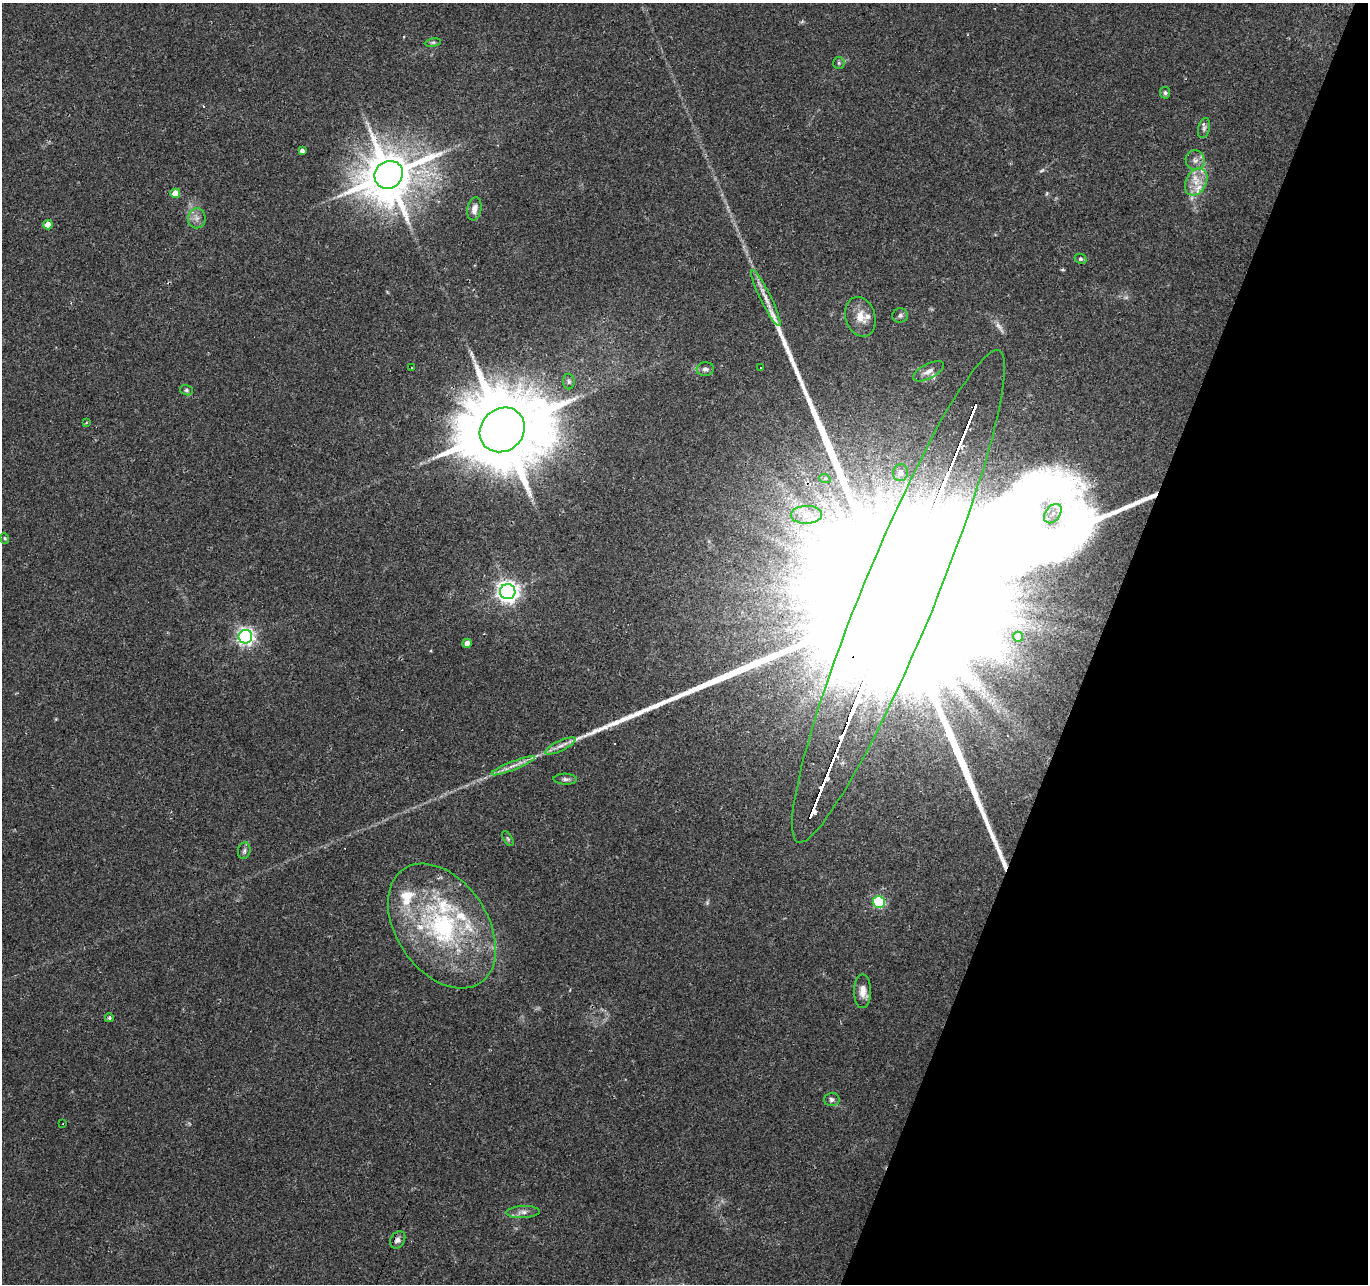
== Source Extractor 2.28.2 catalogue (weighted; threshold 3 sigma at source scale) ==
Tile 8 of 4 x 4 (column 4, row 2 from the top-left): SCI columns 4100-5465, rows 2775-4056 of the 5469 x 5613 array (HDU 1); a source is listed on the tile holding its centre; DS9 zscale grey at full resolution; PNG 1370 x 1286 px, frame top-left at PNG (2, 3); each listed source drawn as its Kron ellipse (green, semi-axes under 4 px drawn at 4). Shown black and unused: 20% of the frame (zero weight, under 2 of 3 exposures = <1% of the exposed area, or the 3 px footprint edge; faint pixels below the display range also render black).
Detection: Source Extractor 2.28.2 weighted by HDU 2 'WHT'; one run over the whole footprint, this tile lists its part. Background 0.0249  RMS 0.0036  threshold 0.0161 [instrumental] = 3 sigma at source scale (4.5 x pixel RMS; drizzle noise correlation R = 1.50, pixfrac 1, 0.0396/0.0396 arcsec/px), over >= 5 px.
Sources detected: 61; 4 cosmic-ray / hot-pixel residue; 1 long thin detection or spike segment (spike, bleed or trail) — neither listed nor drawn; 9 inside a brighter listed object's ellipse — not listed separately; the other 47 listed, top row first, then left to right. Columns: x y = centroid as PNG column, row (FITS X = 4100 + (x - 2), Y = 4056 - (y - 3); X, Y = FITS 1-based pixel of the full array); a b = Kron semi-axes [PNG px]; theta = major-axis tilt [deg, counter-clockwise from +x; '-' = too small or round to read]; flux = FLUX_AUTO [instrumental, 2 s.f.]
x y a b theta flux
433 43 8 4 9 0.67
839 63 6 5 - 0.61
1165 93 6 5 - 0.78
1204 128 10 5 76 1.1
302 151 4 4 - 1.2
1195 160 10 9 - 2
389 175 15 13 38 2000
1196 182 14 10 62 4.6
175 193 5 5 - 5.1
474 209 12 7 79 2.4
197 218 10 9 - 2
48 225 5 4 - 4.7
1081 259 6 5 - 0.62
766 298 31 5 -64 4.1
900 315 8 7 - 1
860 317 20 15 -73 5.1
411 368 3 2 - 0.39
761 368 3 2 - 0.41
705 369 8 7 - 1.3
928 371 17 7 27 2.3
569 381 8 6 -88 0.86
186 390 6 5 - 0.68
86 423 4 2 - 0.33
502 430 24 21 43 6000
900 473 8 7 - 1.8
825 479 6 3 -19 0.58
1053 514 11 7 52 2.5
806 515 15 9 1 4.5
5 538 5 4 - 0.48
508 592 8 7 - 250
898 596 266 36 68 210000
245 637 7 7 - 120
1018 637 5 5 - 2.8
467 643 5 4 - 2.8
560 746 16 5 25 2.2
513 766 23 4 22 2.7
565 779 11 5 -2 1.2
508 839 8 4 -59 0.57
244 851 8 6 75 1
879 902 6 6 - 38
442 926 69 45 -56 67
863 991 17 8 -90 3.3
109 1018 4 4 - 0.68
832 1099 8 6 1 1.1
63 1123 3 2 - 0.34
523 1212 16 6 2 2
398 1240 9 7 57 1.5
Overlapping masked pixels (flux is a lower limit): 2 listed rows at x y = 502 430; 898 596